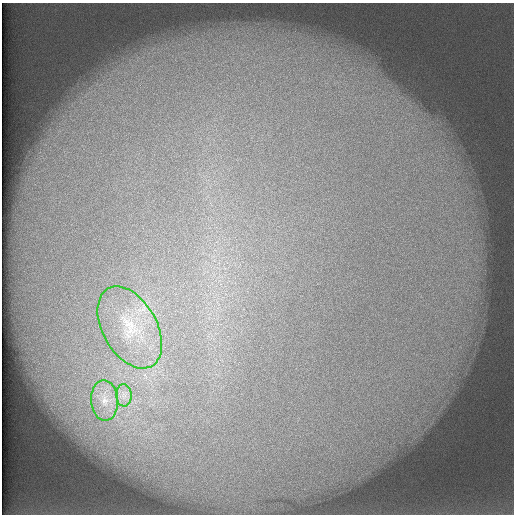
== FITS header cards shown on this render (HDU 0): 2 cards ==
NAXIS1  =                  512 /
NAXIS2  =                  512 /

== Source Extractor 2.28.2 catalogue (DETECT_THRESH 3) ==
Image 512 x 512 px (HDU 0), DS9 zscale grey, 1 PNG px = 1 image px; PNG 516 x 516 px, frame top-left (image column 1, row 512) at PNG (2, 3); each listed source drawn as its Kron ellipse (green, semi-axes under 4 px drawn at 4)
Background 111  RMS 4.4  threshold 13.3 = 3 sigma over >= 5 px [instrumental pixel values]
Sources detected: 3; all 3 listed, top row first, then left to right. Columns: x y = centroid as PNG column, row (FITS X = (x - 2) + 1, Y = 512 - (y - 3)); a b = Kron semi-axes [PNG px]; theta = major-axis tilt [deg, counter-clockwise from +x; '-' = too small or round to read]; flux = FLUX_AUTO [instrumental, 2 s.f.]
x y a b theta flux
130 327 44 27 -60 19000
124 395 11 7 -87 2100
105 400 20 13 -86 5700